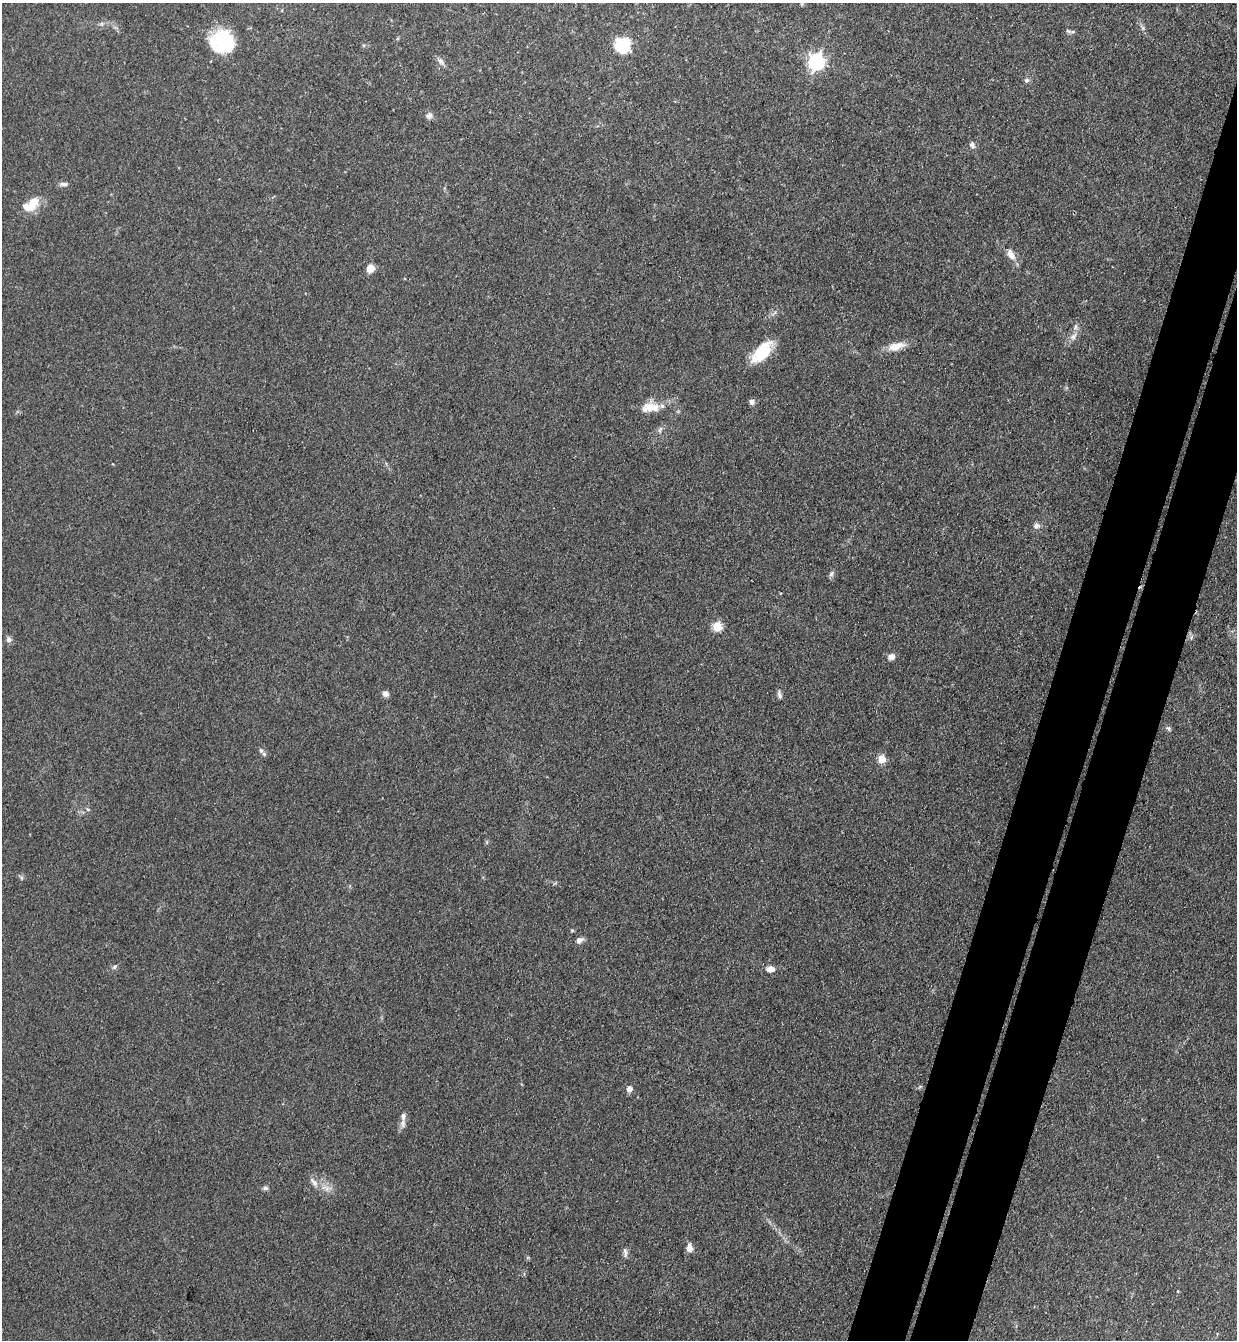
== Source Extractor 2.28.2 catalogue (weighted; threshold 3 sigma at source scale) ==
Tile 10 of 4 x 4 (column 2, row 3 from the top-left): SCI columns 1425-2659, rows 1361-2698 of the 5447 x 5397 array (HDU 1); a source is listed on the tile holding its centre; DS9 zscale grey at full resolution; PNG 1239 x 1342 px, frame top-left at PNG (2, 3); no overlay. Shown black and unused: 7% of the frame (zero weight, under 3 of 4 exposures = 5% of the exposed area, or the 3 px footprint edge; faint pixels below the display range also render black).
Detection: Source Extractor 2.28.2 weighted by HDU 2 'WHT'; one run over the whole footprint, this tile lists its part. Background 0.101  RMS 0.0071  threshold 0.0321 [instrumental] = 3 sigma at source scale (4.5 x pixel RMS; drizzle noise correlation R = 1.50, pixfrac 1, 0.05/0.05 arcsec/px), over >= 5 px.
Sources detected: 50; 1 inside a brighter object's white glare — not listed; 3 inside a brighter listed object's ellipse — not listed separately; the other 46 listed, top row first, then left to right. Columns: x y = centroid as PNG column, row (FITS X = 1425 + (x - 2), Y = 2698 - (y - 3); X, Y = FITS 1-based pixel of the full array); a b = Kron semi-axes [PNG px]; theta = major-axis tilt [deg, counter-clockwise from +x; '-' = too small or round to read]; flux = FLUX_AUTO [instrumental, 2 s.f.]
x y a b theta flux
802 4 5 4 - 0.86
102 24 6 4 -71 1.2
1143 28 5 5 - 1.3
1068 31 11 4 -24 1.7
222 42 25 23 -16 45
622 46 17 17 - 25
440 61 13 6 -38 3
816 62 7 7 - 230
1027 80 7 6 - 2.1
429 116 9 8 - 2.9
972 145 9 7 -61 2.4
64 184 11 5 -1 2.3
33 202 18 11 14 11
1011 254 15 8 -55 6.5
370 268 9 8 - 7
1073 337 12 7 55 4.3
896 346 25 9 16 10
762 352 29 14 48 26
752 402 7 6 - 3
650 407 25 13 8 13
660 429 9 5 63 2.1
1036 526 7 7 - 3.3
831 574 8 5 69 2
717 626 5 5 - 35
1191 637 8 6 68 2
8 639 8 7 - 2.4
891 657 9 8 - 3.6
385 694 8 7 - 2.9
779 694 11 5 -75 2.2
1168 728 8 6 -27 1.6
261 750 7 5 -62 1.5
882 759 5 5 - 21
88 810 6 4 -20 0.93
487 842 6 4 -72 0.95
572 930 5 4 - 0.86
579 940 10 7 34 3.1
115 967 8 5 43 1.7
770 969 9 6 1 6.1
629 1089 6 5 - 4.7
403 1123 14 7 86 3.8
314 1182 16 7 -52 4.9
265 1188 8 5 -10 1.8
327 1189 11 8 -58 4.7
689 1248 9 6 -87 5.2
625 1252 15 5 -83 2.5
1178 1291 4 3 - 0.58